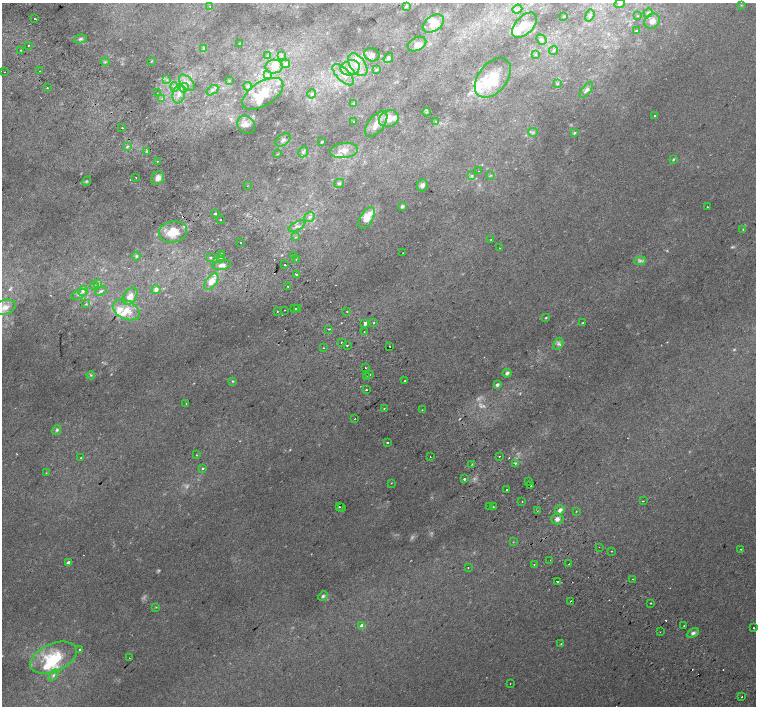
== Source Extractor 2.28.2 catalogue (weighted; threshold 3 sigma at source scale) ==
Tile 11 of 4 x 4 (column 3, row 3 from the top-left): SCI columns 3050-4556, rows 1663-3070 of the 6093 x 6076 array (HDU 1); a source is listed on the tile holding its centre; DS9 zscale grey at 2 x 2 block average (1 PNG px = mean of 2 x 2 image px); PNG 758 x 708 px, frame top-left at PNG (2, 3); each listed source drawn as its Kron ellipse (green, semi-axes under 4 px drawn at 4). Shown black and unused: <1% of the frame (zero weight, under 2 of 3 exposures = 2% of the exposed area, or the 3 px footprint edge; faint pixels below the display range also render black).
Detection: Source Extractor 2.28.2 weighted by HDU 2 'WHT'; one run over the whole footprint, this tile lists its part. Background 0.00501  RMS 0.0038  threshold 0.0171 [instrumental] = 3 sigma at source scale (4.5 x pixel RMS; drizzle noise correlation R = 1.50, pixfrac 1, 0.0396/0.0396 arcsec/px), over >= 5 px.
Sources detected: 255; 13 too faint to see at this stretch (2 x 2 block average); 1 inside a brighter object's white glare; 11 cosmic-ray / hot-pixel residue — neither listed nor drawn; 30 inside a brighter listed object's ellipse — not listed separately; the other 200 listed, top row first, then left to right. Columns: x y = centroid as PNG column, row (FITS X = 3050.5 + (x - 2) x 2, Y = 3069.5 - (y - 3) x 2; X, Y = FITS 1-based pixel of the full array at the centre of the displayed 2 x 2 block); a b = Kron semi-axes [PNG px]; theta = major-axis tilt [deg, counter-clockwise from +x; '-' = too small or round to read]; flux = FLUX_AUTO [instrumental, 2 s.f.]
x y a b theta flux
620 4 5 3 - 1.7
741 5 3 3 - 0.63
210 6 3 2 - 0.65
406 6 4 3 - 0.96
517 9 5 3 - 1.4
648 13 5 3 - 1.4
590 15 6 4 70 2.1
564 16 2 2 - 0.58
637 16 3 2 - 0.4
35 19 3 2 - 1.8
652 21 8 7 - 5.4
433 24 12 7 34 14
524 25 15 9 46 12
636 31 4 2 - 1.1
80 39 6 4 16 2
541 40 5 4 - 2.3
240 43 3 2 - 0.58
417 44 10 6 29 5.7
28 45 2 2 - 2.7
204 49 4 4 - 2.2
21 50 2 2 - 2.3
553 50 4 3 - 1.2
535 54 3 3 - 0.74
372 55 8 6 -24 3.4
267 56 4 3 - 0.84
282 56 3 3 - 0.82
388 58 5 3 - 1.6
151 61 3 2 - 0.5
105 62 4 3 - 1.2
285 64 4 4 - 1.7
358 65 13 7 -54 11
274 67 8 7 - 8.3
350 68 10 7 15 9.6
376 70 3 2 - 0.85
40 71 2 2 - 0.55
4 72 2 2 - 0.36
268 75 4 2 - 0.94
343 75 14 6 -44 9.4
493 78 23 14 51 31
167 80 3 2 - 0.63
229 80 3 2 - 0.56
187 83 10 5 -46 4.9
557 83 4 3 - 1.1
248 86 4 4 - 1.9
174 87 5 3 - 1.8
47 88 2 2 - 1
184 88 5 3 - 2
212 90 6 4 36 2.2
586 90 9 4 52 2.7
157 93 2 2 - 0.39
179 94 9 6 78 6.6
263 94 23 12 33 30
312 94 4 4 - 1.7
162 99 4 3 - 1.1
354 103 4 3 - 1.1
426 112 4 2 - 0.55
654 115 2 2 - 2.9
389 119 10 8 20 10
354 121 2 2 - 0.58
436 121 3 2 - 0.65
376 124 15 7 52 8.9
246 125 9 8 - 4.3
122 128 2 2 - 0.97
533 132 4 3 - 1.5
574 133 3 2 - 1.4
283 140 8 5 35 3.3
322 142 3 2 - 0.69
127 146 4 3 - 1.3
146 151 3 3 - 1.1
344 151 14 7 6 10
303 152 6 4 67 2.2
278 154 3 2 - 0.51
673 160 3 2 - 0.87
157 162 2 2 - 0.91
479 171 2 2 - 0.34
491 175 3 2 - 0.65
472 176 4 3 - 0.91
136 177 2 2 - 0.75
158 178 7 5 54 5.1
87 181 5 3 - 1.1
339 183 5 4 - 1.8
422 185 6 5 - 2.9
247 186 2 2 - 0.31
402 206 4 4 - 1.8
707 207 2 2 - 0.9
215 213 2 2 - 13
310 217 6 4 39 3
366 218 12 6 60 14
220 219 2 2 - 2.7
297 226 9 4 27 3.4
743 229 3 2 - 0.75
173 232 14 10 12 18
296 237 3 2 - 0.52
491 240 2 2 - 0.74
240 242 2 2 - 0.59
499 248 2 2 - 1.7
403 253 2 2 - 0.35
221 254 2 2 - 2.2
293 255 2 2 - 1.7
136 256 4 3 - 1.2
210 257 2 2 - 2.3
220 258 4 2 - 1.1
296 259 2 2 - 1.1
640 261 6 3 8 2.2
222 265 9 4 10 3.7
285 265 2 2 - 3.3
296 274 2 2 - 3.1
211 281 9 5 53 12
98 284 3 2 - 0.82
94 286 4 2 - 0.71
288 286 2 2 - 1.5
156 289 4 4 - 3.5
83 291 5 4 - 2.8
101 291 6 3 28 1.5
79 294 9 4 22 2.7
130 296 9 6 57 5.6
86 304 3 3 - 0.81
5 307 11 7 18 8.6
297 308 2 2 - 0.98
295 309 2 2 - 2.1
126 310 14 9 -25 11
285 310 2 2 - 0.56
277 311 2 2 - 0.55
347 311 2 2 - 0.78
546 318 3 2 - 0.76
374 323 2 2 - 0.62
583 323 2 2 - 0.64
365 324 2 2 - 290
329 329 2 2 - 1
364 331 2 2 - 0.45
341 342 2 2 - 0.81
558 344 6 4 62 2.7
347 345 2 2 - 1
389 346 2 2 - 1.7
324 348 2 2 - 0.76
365 367 2 2 - 1.1
507 373 4 3 - 2.7
91 375 4 3 - 1.4
369 375 2 2 - 0.99
366 377 2 2 - 1.1
232 381 4 3 - 0.92
405 381 2 2 - 1.8
497 385 3 2 - 3.6
366 390 2 2 - 0.68
186 403 2 2 - 0.44
384 408 2 2 - 0.41
422 410 2 2 - 0.4
355 419 2 2 - 0.35
57 430 5 4 - 2
387 442 2 2 - 1.7
196 455 2 2 - 0.47
499 456 2 2 - 2.2
430 457 2 2 - 0.64
81 458 2 2 - 1.2
515 463 2 2 - 1.6
472 464 3 2 - 0.66
203 469 3 2 - 0.89
46 473 2 2 - 0.4
464 479 2 2 - 1.9
528 481 2 2 - 1.5
391 483 3 2 - 0.35
531 486 2 2 - 1.2
507 490 2 2 - 1.2
643 501 2 2 - 1.2
522 502 2 2 - 0.79
339 507 2 2 - 2.4
489 507 2 2 - 0.5
493 507 2 2 - 0.54
342 508 2 2 - 1.4
560 510 5 4 - 3
537 511 2 2 - 0.8
576 511 2 2 - 2.3
557 519 6 5 - 3.4
513 542 2 2 - 0.66
599 547 2 2 - 0.34
741 549 2 2 - 4.3
611 551 2 2 - 0.69
550 560 2 2 - 0.4
69 563 3 2 - 6.7
534 564 2 2 - 0.46
569 564 2 2 - 1.2
468 567 2 2 - 0.52
632 579 2 2 - 0.99
557 582 2 2 - 3.5
323 596 5 4 - 1.8
570 601 2 2 - 0.67
651 603 2 2 - 0.91
156 607 3 2 - 0.72
362 626 3 2 - 10
684 626 2 2 - 1.5
754 628 2 2 - 1.1
660 632 2 2 - 0.3
693 633 6 4 26 2.9
561 644 2 2 - 0.38
80 650 2 2 - 1.7
53 658 24 14 23 38
129 658 2 2 - 0.43
53 675 6 4 53 2.2
510 684 2 2 - 0.32
741 697 2 2 - 1.2
Diffuse or blended objects may show on this block-average render without a row.